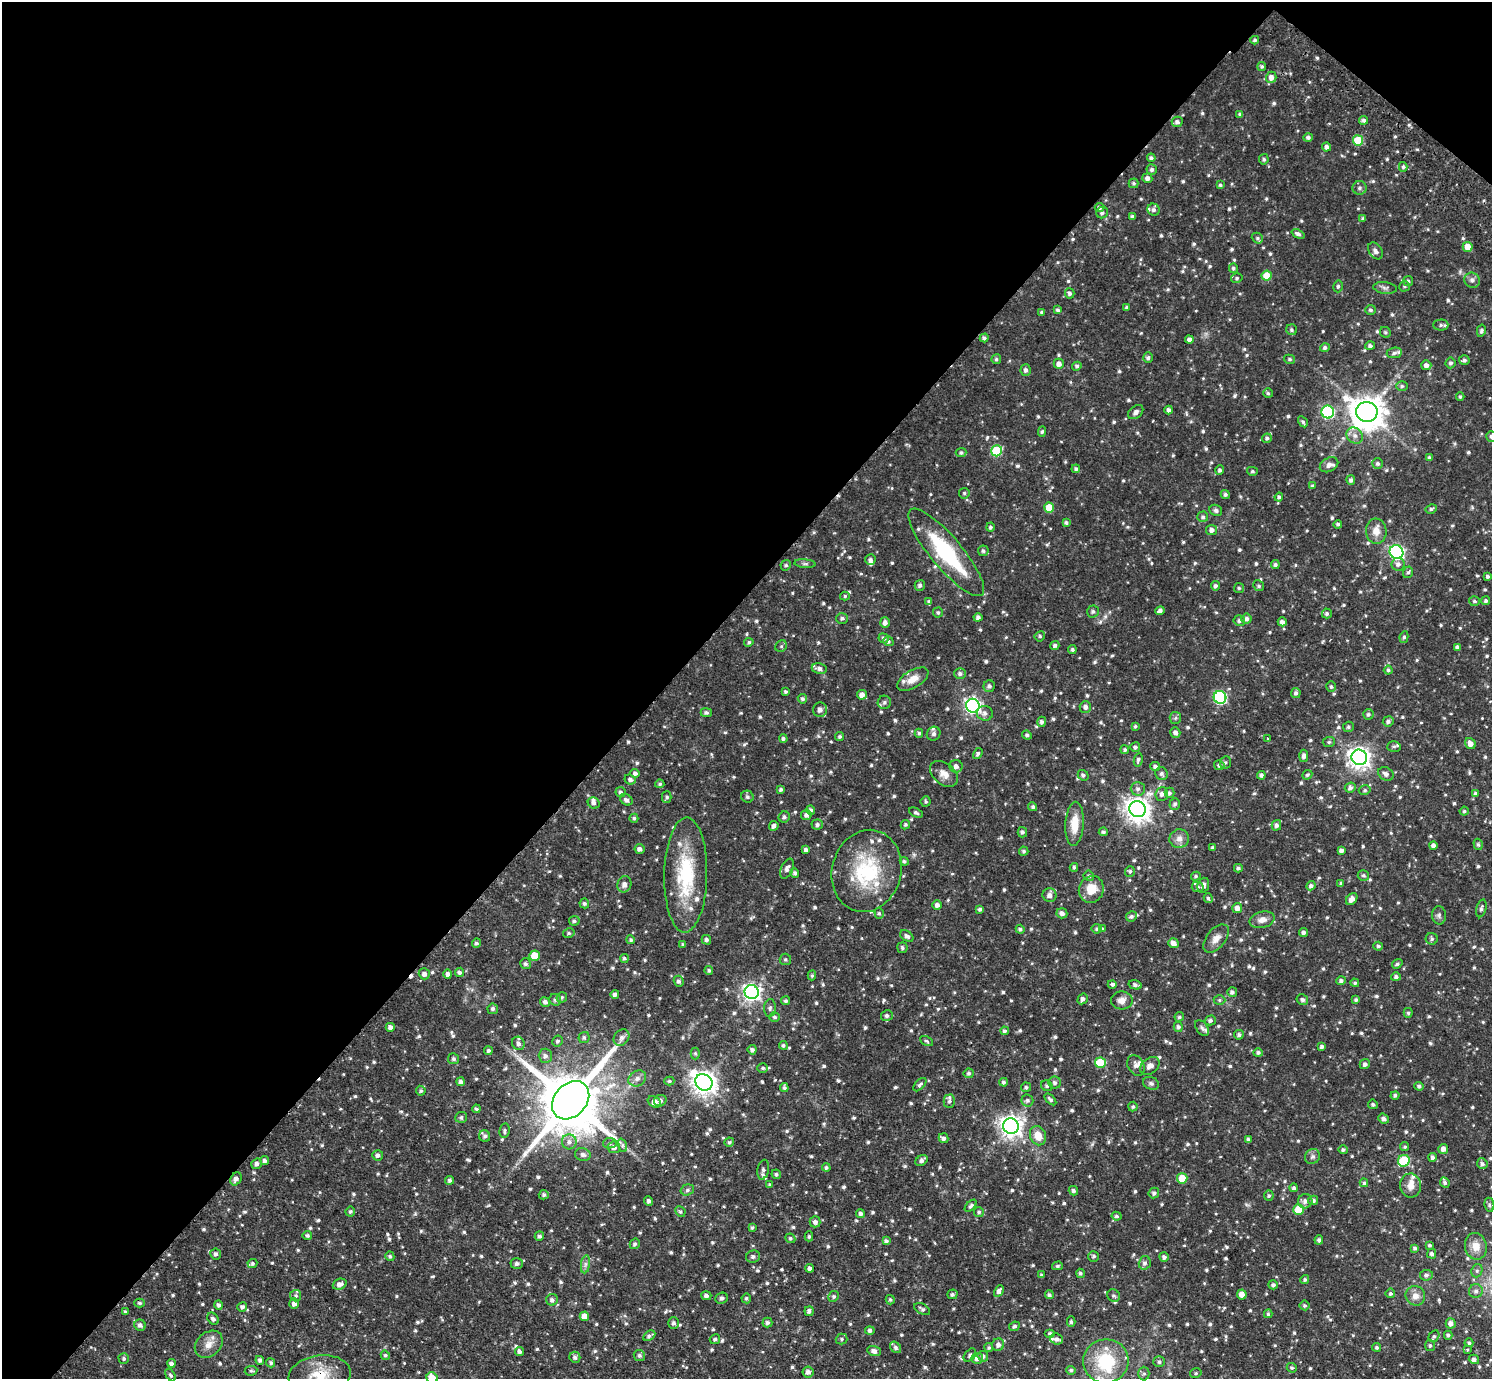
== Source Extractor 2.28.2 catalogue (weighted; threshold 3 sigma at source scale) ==
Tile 2 of 4 x 4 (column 2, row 1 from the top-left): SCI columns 1530-3019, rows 4476-5852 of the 6039 x 6055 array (HDU 1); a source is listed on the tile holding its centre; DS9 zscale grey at full resolution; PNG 1494 x 1381 px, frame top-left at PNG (2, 2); each listed source drawn as its Kron ellipse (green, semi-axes under 4 px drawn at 4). Shown black and unused: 45% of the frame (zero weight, under 2 of 3 exposures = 3% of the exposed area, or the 3 px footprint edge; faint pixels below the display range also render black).
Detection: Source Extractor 2.28.2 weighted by HDU 2 'WHT'; one run over the whole footprint, this tile lists its part. Background 0.124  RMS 0.008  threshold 0.036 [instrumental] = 3 sigma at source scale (4.5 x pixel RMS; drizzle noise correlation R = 1.50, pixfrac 1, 0.05/0.05 arcsec/px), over >= 5 px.
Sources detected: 1000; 2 cosmic-ray / hot-pixel residue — neither listed nor drawn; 30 inside a brighter listed object's ellipse — not listed separately; of the other 968, all 500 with FLUX_AUTO >= 1.33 (the completeness limit of this list) listed and drawn (468 fainter detections not listed), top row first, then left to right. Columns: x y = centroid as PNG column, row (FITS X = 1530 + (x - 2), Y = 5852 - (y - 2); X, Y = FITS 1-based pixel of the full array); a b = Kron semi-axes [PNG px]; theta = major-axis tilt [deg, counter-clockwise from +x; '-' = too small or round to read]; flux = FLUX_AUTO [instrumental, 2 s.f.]
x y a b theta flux
1255 40 4 3 - 1.6
1262 66 4 4 - 1.4
1271 77 6 5 - 4.5
1240 114 3 3 - 1.7
1364 120 4 4 - 1.9
1177 122 5 5 - 2.5
1308 137 5 4 - 2.1
1358 140 5 5 - 24
1327 147 4 4 - 2.9
1151 158 4 4 - 2
1264 159 5 4 - 1.6
1403 167 5 4 - 1.4
1152 169 5 5 - 2.3
1147 178 5 5 - 3.1
1134 183 5 5 - 1.4
1220 185 4 3 - 1.4
1359 188 7 7 - 2.3
1099 207 5 4 - 2
1153 210 6 6 - 2.3
1102 213 6 5 - 2
1132 216 4 3 - 1.6
1363 219 4 4 - 1.5
1298 234 7 4 -24 2.6
1257 238 6 5 - 1.3
1468 247 5 5 - 8.7
1375 251 9 6 -55 3.7
1233 268 5 4 - 1.6
1267 276 5 5 - 15
1237 278 6 4 16 1.4
1472 280 8 7 - 3.3
1408 281 5 5 - 1.6
1338 286 6 4 76 1.6
1404 286 5 5 - 1.3
1385 288 12 6 -7 2.5
1070 293 5 4 - 2.4
1127 307 4 3 - 1.4
1058 310 4 4 - 1.7
1370 310 5 5 - 1.8
1042 312 4 4 - 1.7
1441 325 7 5 0 1.9
1292 330 5 5 - 1.8
1481 331 6 3 77 1.6
1385 332 6 5 - 1.4
984 338 4 4 - 1.7
1189 339 4 3 - 2.5
1370 346 5 4 - 2.1
1325 348 5 4 - 1.9
1394 353 8 5 8 2.1
1148 358 5 5 - 1.9
996 359 5 5 - 1.4
1289 359 5 4 - 1.3
1464 360 5 5 - 1.8
1451 363 5 5 - 2
1059 364 5 5 - 4.3
1426 365 5 5 - 3.4
1077 366 4 4 - 1.7
1026 370 6 5 - 2.3
1402 386 6 5 - 1.6
1268 393 5 4 - 1.3
1460 397 4 3 - 1.4
1169 410 4 4 - 2.5
1136 412 8 5 41 2.5
1328 412 6 6 - 85
1367 412 11 10 - 1600
1303 422 6 4 -60 1.4
1042 432 5 4 - 1.4
1355 436 9 7 -44 4
1491 436 5 5 - 1.7
1267 438 5 4 - 1.7
997 451 5 5 - 39
961 453 5 4 - 1.7
1429 457 4 4 - 1.4
1378 464 5 5 - 1.9
1329 465 10 6 27 3.9
1076 469 4 4 - 1.7
1220 470 5 4 - 1.7
1252 471 5 4 - 1.4
1351 480 5 4 - 1.9
1313 486 4 4 - 1.6
964 493 5 5 - 1.4
1225 494 4 4 - 1.8
1279 497 4 4 - 1.6
1049 508 5 5 - 17
1431 509 6 4 28 1.3
1216 510 6 5 - 1.9
1203 517 5 5 - 1.8
1066 523 4 4 - 1.7
1338 524 4 4 - 1.6
990 527 4 4 - 1.6
1212 530 5 5 - 3.6
1376 531 12 10 -84 7.8
983 551 5 5 - 1.6
946 552 56 15 -50 67
1396 552 7 6 - 180
870 560 5 5 - 2.4
805 564 10 4 -5 1.7
1398 564 6 6 - 2.9
786 565 5 5 - 1.4
1275 565 4 4 - 1.6
1408 572 6 4 71 1.6
1487 576 4 3 - 1.7
920 585 5 5 - 2.2
1215 586 5 4 - 2.3
1259 586 6 5 - 1.6
1239 588 5 5 - 1.3
845 596 5 4 - 1.4
929 601 4 4 - 1.6
1474 601 5 5 - 1.5
1486 601 4 4 - 1.8
1093 611 6 6 - 1.9
1160 611 5 4 - 2.4
938 612 5 5 - 1.5
1327 613 5 5 - 1.8
978 617 4 4 - 2.4
842 618 6 5 - 2.1
1246 619 5 5 - 2.7
1239 621 6 5 - 2.4
1282 622 4 4 - 3.2
885 623 5 5 - 3.3
1040 636 5 5 - 1.4
1404 637 6 4 80 1.7
884 638 5 5 - 2
888 641 5 4 - 1.6
749 642 5 4 - 1.5
1055 645 4 4 - 2
781 646 6 5 - 1.4
1457 647 4 3 - 1.9
1072 650 4 4 - 1.6
819 669 8 5 -10 3.1
1388 670 4 4 - 1.5
960 674 6 5 - 2.2
913 679 17 8 30 7.7
989 686 6 5 - 2.3
1331 687 5 5 - 1.5
785 691 4 4 - 1.4
1296 693 5 4 - 2.2
862 695 5 5 - 4.9
1220 697 6 6 - 100
802 699 5 4 - 1.7
884 702 7 6 - 2.1
973 706 7 7 - 240
1085 707 6 5 - 2.8
820 710 7 7 - 4.4
706 712 5 4 - 1.9
985 713 8 7 - 3
1368 714 5 5 - 1.8
1175 718 6 5 - 1.4
1388 721 5 5 - 2.3
1042 722 5 4 - 2.2
1135 726 4 4 - 1.4
1348 727 5 5 - 1.6
1175 732 5 5 - 2.8
919 733 4 4 - 1.3
934 734 7 6 - 2.2
1027 735 5 4 - 1.8
840 736 4 4 - 1.5
783 738 4 4 - 1.6
1267 738 3 3 - 1.6
1329 742 6 5 - 1.5
1470 743 6 5 - 4.6
1394 746 6 5 - 1.5
1135 747 5 5 - 2
1125 750 4 4 - 1.5
978 754 6 4 59 1.7
1304 756 6 4 88 2.7
1359 757 8 7 - 500
1138 760 7 4 79 1.7
1225 762 6 5 - 1.5
1219 765 5 5 - 1.8
956 766 6 6 - 3.7
1155 766 5 4 - 2.4
635 773 4 4 - 2.6
944 774 16 10 -39 6.8
1161 774 6 6 - 2.4
1386 774 8 6 -29 3.1
1083 775 6 5 - 1.9
1261 775 4 4 - 2.2
1307 775 5 4 - 1.3
630 779 6 4 -25 2.4
660 784 4 4 - 1.4
1350 788 6 5 - 2.5
781 789 4 3 - 1.5
1138 789 7 7 - 2.6
1365 790 6 4 14 1.4
621 792 5 5 - 1.9
1169 793 5 5 - 1.7
1475 793 4 4 - 1.4
1162 794 7 6 - 3.1
667 797 5 5 - 1.6
747 797 6 6 - 2
626 800 6 5 - 2.8
926 802 5 5 - 1.4
594 803 6 5 - 2.2
1175 804 6 5 - 1.9
1033 807 5 4 - 1.6
1137 809 8 8 - 730
811 810 5 4 - 2.2
1464 811 4 4 - 1.3
916 813 7 4 -27 2
806 815 5 5 - 2.8
784 817 6 5 - 2.1
634 818 4 4 - 1.5
1075 824 22 9 86 15
817 825 5 5 - 2.2
905 825 5 4 - 1.4
1276 825 5 4 - 2.5
774 826 5 4 - 2.9
1022 832 5 5 - 1.9
1103 832 4 4 - 1.7
1179 839 10 9 - 4.9
1478 844 6 4 -72 1.5
1433 845 4 4 - 2.3
1213 848 4 3 - 1.8
640 849 5 5 - 2.7
806 850 4 4 - 2.9
1341 850 4 3 - 2.5
1024 851 5 4 - 1.4
904 861 4 4 - 1.4
1074 867 4 3 - 1.4
1238 868 4 4 - 1.8
787 869 10 6 65 3.2
867 871 41 34 74 63
1130 871 5 5 - 1.6
795 873 5 4 - 2
686 875 57 21 89 57
1363 875 6 5 - 1.5
1089 876 5 5 - 1.8
1196 876 5 4 - 1.4
1341 883 4 4 - 1.4
624 884 8 7 - 3.4
1203 885 8 5 72 3.9
1311 886 5 4 - 2.3
1198 887 6 5 - 1.6
1091 889 13 12 - 15
1050 895 7 7 - 3.8
1208 898 5 4 - 1.5
1352 899 7 5 52 4.4
584 903 5 5 - 1.6
937 905 5 4 - 3.2
1237 908 5 5 - 4.4
1481 908 9 5 76 2
980 909 4 4 - 1.8
879 913 5 4 - 1.4
1062 913 5 5 - 3.2
1439 915 9 7 -87 2.4
1131 916 5 5 - 1.9
1262 920 13 8 13 5.6
574 921 5 5 - 1.9
1020 929 4 4 - 1.9
1097 929 5 5 - 1.7
1103 929 4 3 - 1.4
1303 932 4 4 - 2.1
569 933 6 4 14 1.6
907 936 7 5 -34 2.8
1216 938 16 9 50 6.4
1432 939 6 6 - 1.7
631 940 4 4 - 1.5
706 940 5 4 - 2
476 943 5 4 - 1.7
1173 943 5 5 - 5.3
683 945 4 4 - 1.7
1378 946 5 4 - 1.5
902 948 5 5 - 1.7
534 956 5 5 - 17
624 958 4 4 - 1.5
785 959 6 6 - 1.6
525 964 5 5 - 1.9
1397 964 5 4 - 1.5
709 970 4 4 - 1.4
459 972 5 4 - 1.9
424 974 5 5 - 3.2
448 974 5 4 - 2.7
812 975 5 4 - 1.3
1396 977 5 4 - 2.1
679 981 5 5 - 2
1341 981 5 4 - 2.1
1355 983 4 4 - 1.4
1112 984 4 3 - 4
1135 985 7 4 -14 2.6
752 992 7 7 - 300
1232 992 5 4 - 2.3
615 994 4 4 - 2.2
562 997 6 5 - 1.4
1083 999 5 5 - 2.4
555 1000 6 5 - 2.1
1122 1000 11 9 0 5.5
1219 1000 6 5 - 1.4
1302 1000 6 5 - 2.3
1356 1000 4 4 - 1.4
785 1001 4 4 - 1.5
545 1002 5 4 - 2.5
770 1008 9 6 86 2.1
493 1009 5 5 - 2
1408 1013 5 4 - 1.5
887 1016 6 5 - 2.2
775 1017 5 4 - 1.5
1179 1017 5 4 - 1.3
1210 1020 5 5 - 2.2
390 1027 4 4 - 3.3
1178 1027 5 4 - 2.2
1202 1028 9 5 -51 2
1005 1031 4 4 - 1.8
1239 1035 5 4 - 2
584 1037 6 5 - 1.8
621 1038 9 7 53 3.1
558 1041 5 5 - 1.9
926 1041 7 4 -27 1.4
518 1043 7 6 - 2.8
783 1045 4 4 - 1.3
1322 1047 4 3 - 2
752 1050 4 4 - 2.4
488 1051 4 4 - 1.7
695 1053 6 4 90 1.5
1258 1053 5 4 - 2
545 1056 7 6 - 3.2
453 1059 5 5 - 1.7
1100 1063 5 5 - 26
1365 1064 5 5 - 2.4
1136 1065 11 8 -60 3.3
1150 1066 11 7 38 4.4
763 1068 5 4 - 1.4
969 1073 5 5 - 1.7
637 1078 9 7 31 3.6
669 1081 5 4 - 1.3
461 1082 4 4 - 2.4
704 1082 9 8 - 680
1004 1082 4 4 - 1.8
1055 1083 6 6 - 2.3
1151 1083 8 6 -19 2.1
920 1085 8 4 45 1.7
1047 1086 6 5 - 1.5
1419 1086 4 4 - 1.9
1026 1087 5 4 - 1.6
784 1088 4 4 - 1.7
421 1091 5 4 - 1.5
1395 1095 4 4 - 1.8
1050 1099 7 4 -45 2.1
571 1100 21 16 49 6600
1027 1100 6 6 - 2.1
660 1101 6 5 - 2.8
949 1101 6 6 - 2.3
654 1102 7 5 -33 5.2
1373 1104 5 4 - 1.6
1133 1107 5 4 - 1.6
476 1109 4 4 - 1.4
461 1117 6 5 - 1.8
1384 1119 5 4 - 2.9
1011 1126 8 7 - 560
505 1131 7 5 82 1.6
485 1136 6 5 - 2.2
1038 1136 10 8 -69 9.8
943 1138 5 4 - 2.3
1248 1140 4 3 - 2.1
569 1142 7 7 - 3.8
729 1142 5 4 - 1.4
610 1143 7 5 11 1.8
622 1145 7 4 -72 1.7
614 1147 6 6 - 3.5
1405 1147 4 4 - 1.3
1443 1149 5 5 - 4.2
1343 1150 4 4 - 1.6
378 1155 5 5 - 2.4
583 1155 8 6 -16 2.9
1312 1157 8 7 - 2.4
1432 1157 4 4 - 2.2
922 1160 6 4 36 2.5
265 1161 4 4 - 2.3
1404 1161 6 5 - 47
257 1164 5 5 - 2.6
1482 1164 5 5 - 2
826 1168 4 4 - 1.6
763 1170 10 5 80 2.6
776 1174 5 4 - 1.5
1182 1178 5 5 - 15
236 1179 7 5 56 3
449 1180 4 4 - 1.9
1364 1183 4 4 - 1.3
1445 1183 5 4 - 2
770 1185 4 4 - 1.4
1410 1186 12 10 -83 6.5
1294 1188 4 4 - 1.4
687 1190 7 5 17 1.8
1073 1191 5 4 - 1.8
1154 1193 5 5 - 2.2
544 1195 5 4 - 1.7
1269 1196 5 5 - 1.5
1313 1200 5 4 - 2.4
649 1201 4 4 - 2.1
1305 1201 7 7 - 3.7
1489 1205 7 5 -82 1.5
971 1206 7 4 46 2
1298 1209 5 5 - 22
350 1211 5 5 - 1.5
680 1211 5 5 - 1.6
979 1212 5 4 - 1.6
860 1213 4 4 - 2.2
1117 1216 5 4 - 1.5
815 1222 5 5 - 2.8
752 1227 3 3 - 1.4
307 1235 5 5 - 1.6
539 1236 5 4 - 2
809 1236 5 4 - 1.6
790 1238 5 4 - 1.4
1319 1240 5 4 - 2
886 1241 4 4 - 2
635 1244 5 4 - 1.7
1429 1245 4 3 - 1.4
1476 1246 13 11 -78 9.6
1415 1248 4 4 - 1.5
216 1254 5 5 - 2.2
1432 1254 5 4 - 2.5
390 1256 5 4 - 1.6
1094 1256 5 5 - 1.7
753 1257 7 6 - 2.3
1164 1257 5 4 - 2.2
252 1263 5 4 - 1.5
517 1263 6 5 - 2.2
1145 1263 7 6 - 2.7
585 1264 9 4 82 2.3
1057 1266 5 4 - 1.4
810 1268 4 4 - 2.3
1477 1271 7 5 69 1.8
1080 1273 5 4 - 1.5
1042 1275 4 3 - 1.6
1426 1275 6 5 - 2.1
1305 1280 4 4 - 1.6
340 1284 7 5 21 3.8
1273 1285 5 4 - 2.1
999 1291 6 4 62 2.9
1476 1291 7 6 - 3
1390 1293 5 5 - 1.5
952 1294 5 5 - 1.9
1242 1294 5 5 - 6
1049 1295 4 4 - 1.6
296 1296 6 5 - 1.6
706 1296 5 4 - 2.3
834 1296 5 5 - 1.7
1114 1296 7 6 - 1.9
1415 1296 10 9 - 5.9
721 1298 6 5 - 2.2
746 1298 5 4 - 1.7
552 1300 6 5 - 2.7
890 1300 5 4 - 1.4
140 1303 5 4 - 1.6
294 1304 5 5 - 3.1
218 1305 5 4 - 2
1305 1305 5 5 - 1.4
242 1307 5 4 - 2.3
922 1309 8 5 -30 2.2
809 1311 5 4 - 2.4
126 1312 4 4 - 1.6
1268 1314 4 3 - 1.3
584 1316 5 4 - 6.2
213 1319 7 5 -48 2.4
767 1322 5 5 - 2.3
1071 1322 5 4 - 1.6
674 1323 6 5 - 2.1
1451 1323 5 5 - 3.8
140 1325 6 5 - 2.7
1014 1326 5 4 - 1.8
870 1331 5 4 - 2.4
1050 1333 5 4 - 1.6
1448 1335 4 4 - 1.5
649 1336 7 4 29 1.8
1434 1336 6 5 - 1.5
715 1339 5 5 - 1.5
841 1339 6 5 - 1.5
1057 1339 6 5 - 3.3
1469 1343 4 4 - 1.7
209 1344 15 11 42 8
998 1345 6 6 - 3.2
1430 1345 5 5 - 1.4
895 1347 6 5 - 1.9
1376 1347 4 4 - 1.6
989 1348 4 4 - 1.4
1467 1350 3 3 - 2.4
519 1351 4 4 - 2.2
874 1351 7 5 -17 3.6
385 1355 5 4 - 1.5
639 1355 5 5 - 2
970 1355 7 5 49 1.8
983 1356 5 5 - 2.2
575 1357 6 5 - 2.3
124 1358 5 5 - 1.7
977 1358 6 5 - 3.3
1474 1359 5 4 - 2.6
260 1360 4 4 - 2.4
1106 1361 23 22 - 43
1159 1362 5 5 - 2
171 1363 4 4 - 2.1
271 1363 5 4 - 1.6
1292 1368 5 4 - 1.5
1071 1370 5 4 - 1.5
251 1371 6 5 - 1.5
808 1372 5 5 - 3.1
1196 1373 6 4 15 1.4
1144 1374 7 5 89 1.8
170 1375 7 4 -58 1.5
320 1375 31 19 8 25
432 1378 6 5 - 12
Overlapping masked pixels (flux is a lower limit): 1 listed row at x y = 320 1375
Isophote crosses this tile's border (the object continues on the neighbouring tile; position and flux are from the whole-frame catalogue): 3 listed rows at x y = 1491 436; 320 1375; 432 1378